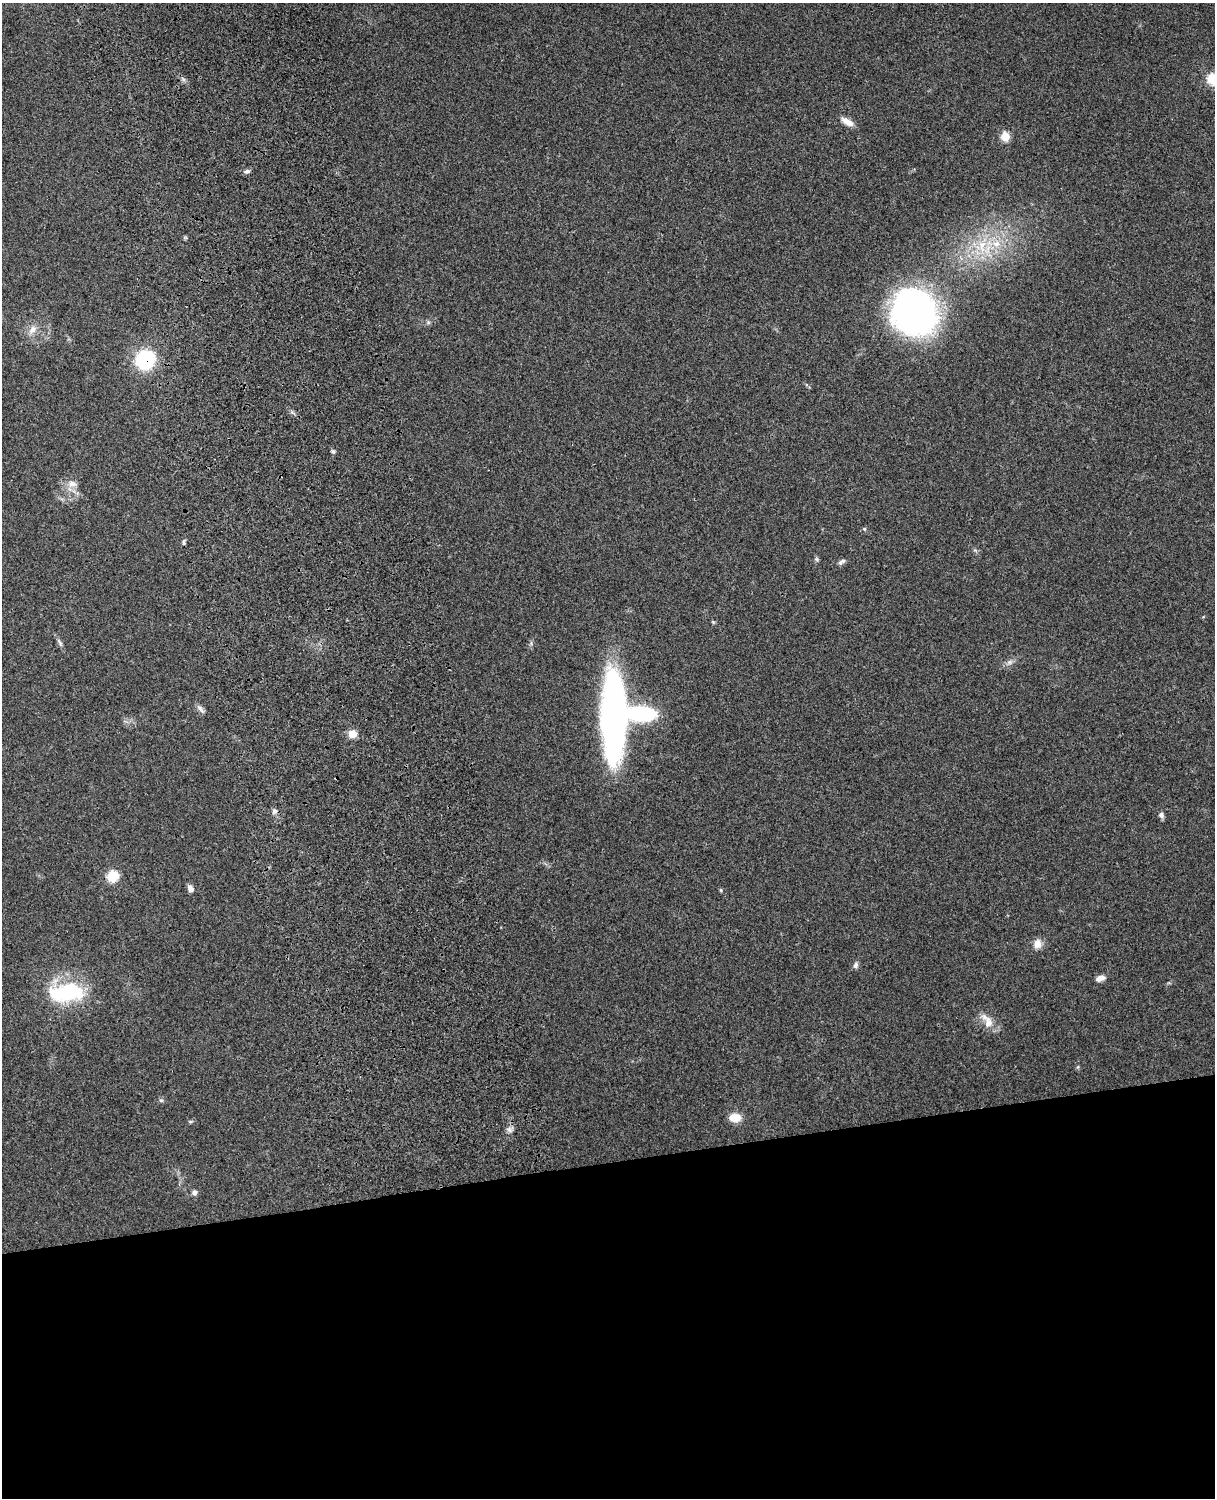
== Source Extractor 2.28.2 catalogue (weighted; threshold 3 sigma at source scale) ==
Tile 11 of 4 x 3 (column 3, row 3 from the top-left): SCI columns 2544-3756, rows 164-1659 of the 5089 x 4927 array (HDU 1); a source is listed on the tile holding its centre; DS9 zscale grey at full resolution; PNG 1217 x 1500 px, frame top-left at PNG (2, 3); no overlay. Shown black and unused: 22% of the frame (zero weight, under 3 of 4 exposures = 6% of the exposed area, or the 3 px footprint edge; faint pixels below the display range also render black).
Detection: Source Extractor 2.28.2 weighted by HDU 2 'WHT'; one run over the whole footprint, this tile lists its part. Background 0.21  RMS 0.0082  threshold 0.037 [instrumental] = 3 sigma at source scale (4.5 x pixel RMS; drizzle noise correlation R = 1.50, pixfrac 1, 0.05/0.05 arcsec/px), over >= 5 px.
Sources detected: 39; all 39 listed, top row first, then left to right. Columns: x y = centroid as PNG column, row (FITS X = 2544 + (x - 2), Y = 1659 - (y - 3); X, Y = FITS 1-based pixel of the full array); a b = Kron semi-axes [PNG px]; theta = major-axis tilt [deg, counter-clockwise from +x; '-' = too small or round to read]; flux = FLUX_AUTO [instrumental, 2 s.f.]
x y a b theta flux
1213 79 6 6 - 52
847 122 16 7 -30 6.6
1005 136 5 5 - 34
247 171 8 5 13 2
996 244 12 10 0 11
982 246 22 12 82 21
914 312 46 42 -46 270
428 322 6 5 - 1.4
33 329 13 9 55 6
145 360 15 14 - 70
333 451 6 5 - 1.4
72 484 11 8 -2 5.2
864 529 5 5 - 1.1
184 542 8 4 82 1.4
817 559 7 4 -88 1.4
842 562 11 5 32 2.3
713 622 5 4 - 0.97
60 643 11 4 -66 2.2
1010 662 8 6 1 2.6
200 709 14 5 -52 2.9
641 714 27 13 -3 74
614 715 85 22 90 320
352 734 6 6 - 13
274 811 7 6 - 2.4
1161 815 8 6 -65 2.5
112 876 7 5 26 61
190 889 8 5 -68 4.3
721 890 5 4 - 1
1037 944 12 10 82 6.4
856 965 9 6 70 2.3
1100 978 11 6 17 4.5
66 993 46 21 5 63
987 1021 25 11 -57 10
1078 1067 6 4 71 0.96
161 1100 6 4 -1 1.2
735 1118 12 9 4 12
190 1122 7 3 19 1.1
509 1130 7 6 - 2.6
194 1192 7 6 - 2.7
Overlapping masked pixels (flux is a lower limit): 1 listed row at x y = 145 360
Isophote crosses this tile's border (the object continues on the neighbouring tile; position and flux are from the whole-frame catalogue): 1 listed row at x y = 1213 79